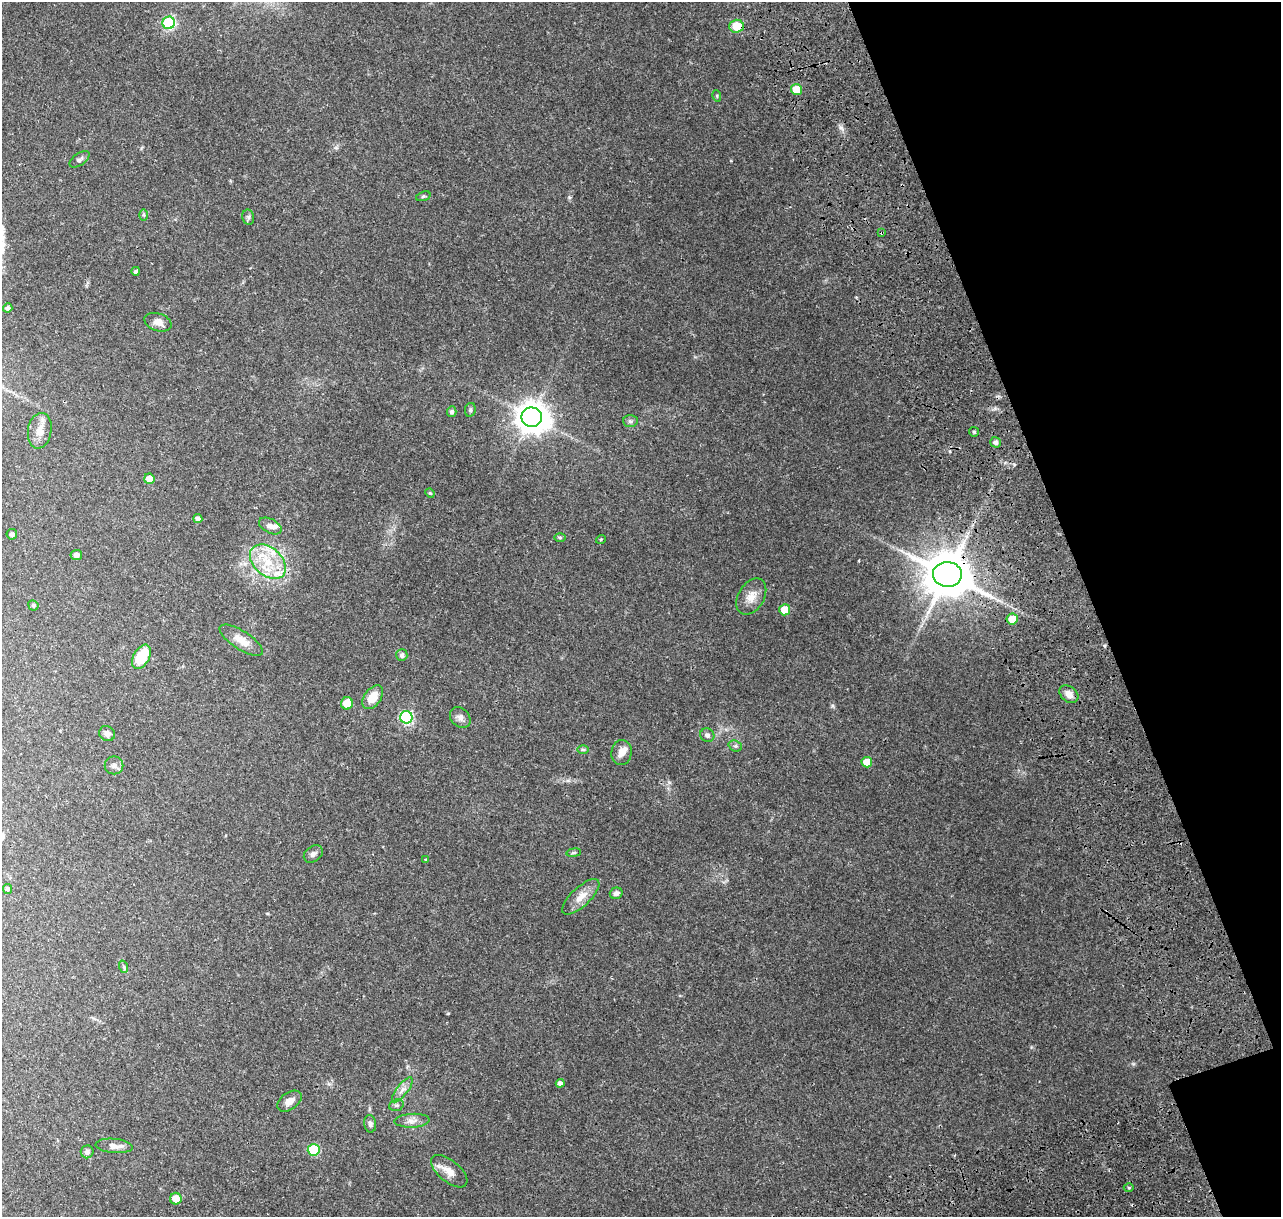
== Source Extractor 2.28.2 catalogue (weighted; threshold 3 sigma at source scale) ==
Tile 12 of 4 x 4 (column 4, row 3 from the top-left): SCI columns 4273-5551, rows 1695-2909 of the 5993 x 5867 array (HDU 1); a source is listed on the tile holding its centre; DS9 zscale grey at full resolution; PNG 1283 x 1219 px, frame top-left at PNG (2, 2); each listed source drawn as its Kron ellipse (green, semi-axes under 4 px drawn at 4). Shown black and unused: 16% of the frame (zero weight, under 3 of 4 exposures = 25% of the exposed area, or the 3 px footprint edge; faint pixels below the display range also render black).
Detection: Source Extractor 2.28.2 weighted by HDU 2 'WHT'; one run over the whole footprint, this tile lists its part. Background 0.142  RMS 0.0044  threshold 0.0196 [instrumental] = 3 sigma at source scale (4.5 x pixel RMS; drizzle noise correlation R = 1.50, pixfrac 1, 0.0396/0.0396 arcsec/px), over >= 5 px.
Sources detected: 72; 1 cosmic-ray / hot-pixel residue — neither listed nor drawn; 4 inside a brighter listed object's ellipse — not listed separately; the other 67 listed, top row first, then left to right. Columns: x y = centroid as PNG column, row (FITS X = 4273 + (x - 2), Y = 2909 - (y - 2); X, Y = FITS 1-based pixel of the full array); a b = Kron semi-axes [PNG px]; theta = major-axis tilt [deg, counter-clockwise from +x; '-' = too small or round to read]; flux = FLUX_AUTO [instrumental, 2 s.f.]
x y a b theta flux
169 23 6 6 - 44
736 26 7 6 - 8.6
796 89 5 5 - 10
717 96 6 3 -73 0.43
80 159 11 6 34 1.2
423 196 7 4 19 0.65
144 215 6 4 -89 0.57
248 217 7 6 - 0.95
882 232 3 3 - 0.81
136 271 4 4 - 0.81
8 308 4 4 - 1.4
158 322 14 9 -18 3.2
470 410 7 5 78 0.76
452 412 5 4 - 1.2
532 417 10 9 - 670
630 421 7 6 - 0.93
40 431 18 11 81 4.2
974 432 5 4 - 0.5
996 442 5 5 - 1.3
149 479 5 5 - 4.1
430 493 5 4 - 0.49
198 518 4 4 - 1.9
270 526 12 7 -27 2.1
12 534 5 5 - 1.4
560 538 6 4 -1 0.51
601 539 5 3 - 0.35
76 555 5 5 - 1.7
268 562 20 14 -41 12
947 574 14 12 -3 1700
751 597 19 13 60 4.9
33 605 5 5 - 0.74
785 610 5 5 - 6.1
1012 619 5 5 - 7.5
241 640 25 9 -33 5.2
402 655 6 5 - 1.3
141 657 13 8 61 15
1069 694 10 7 -40 3.3
373 697 13 8 54 6.6
347 703 6 6 - 6.3
406 717 6 6 - 47
460 717 11 9 -46 2
107 734 8 7 - 2.3
707 735 7 6 - 1.5
735 746 7 5 -19 0.93
583 749 6 4 -1 0.65
622 752 12 10 82 3.2
867 762 5 5 - 5.7
114 765 9 9 - 1.8
574 853 7 3 8 0.63
313 854 10 7 37 1.6
426 859 3 2 - 0.44
7 889 5 4 - 0.91
616 893 6 5 - 1.6
581 897 24 9 43 5.3
124 967 6 4 -72 0.59
560 1083 4 4 - 1.7
402 1090 15 5 52 2.2
289 1101 14 8 35 3.1
396 1105 7 5 18 0.88
412 1121 17 7 3 2.6
370 1124 9 6 -82 1.3
114 1146 18 7 -5 3.3
314 1150 6 6 - 27
87 1152 6 6 - 1.7
449 1171 22 10 -39 4.8
1129 1188 5 3 - 0.46
176 1199 6 6 - 4.6
Overlapping masked pixels (flux is a lower limit): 3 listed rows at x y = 736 26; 882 232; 947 574
Unlisted compact peaks at least as high as the median listed source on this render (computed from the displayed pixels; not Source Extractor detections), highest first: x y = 841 128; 569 197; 832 706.